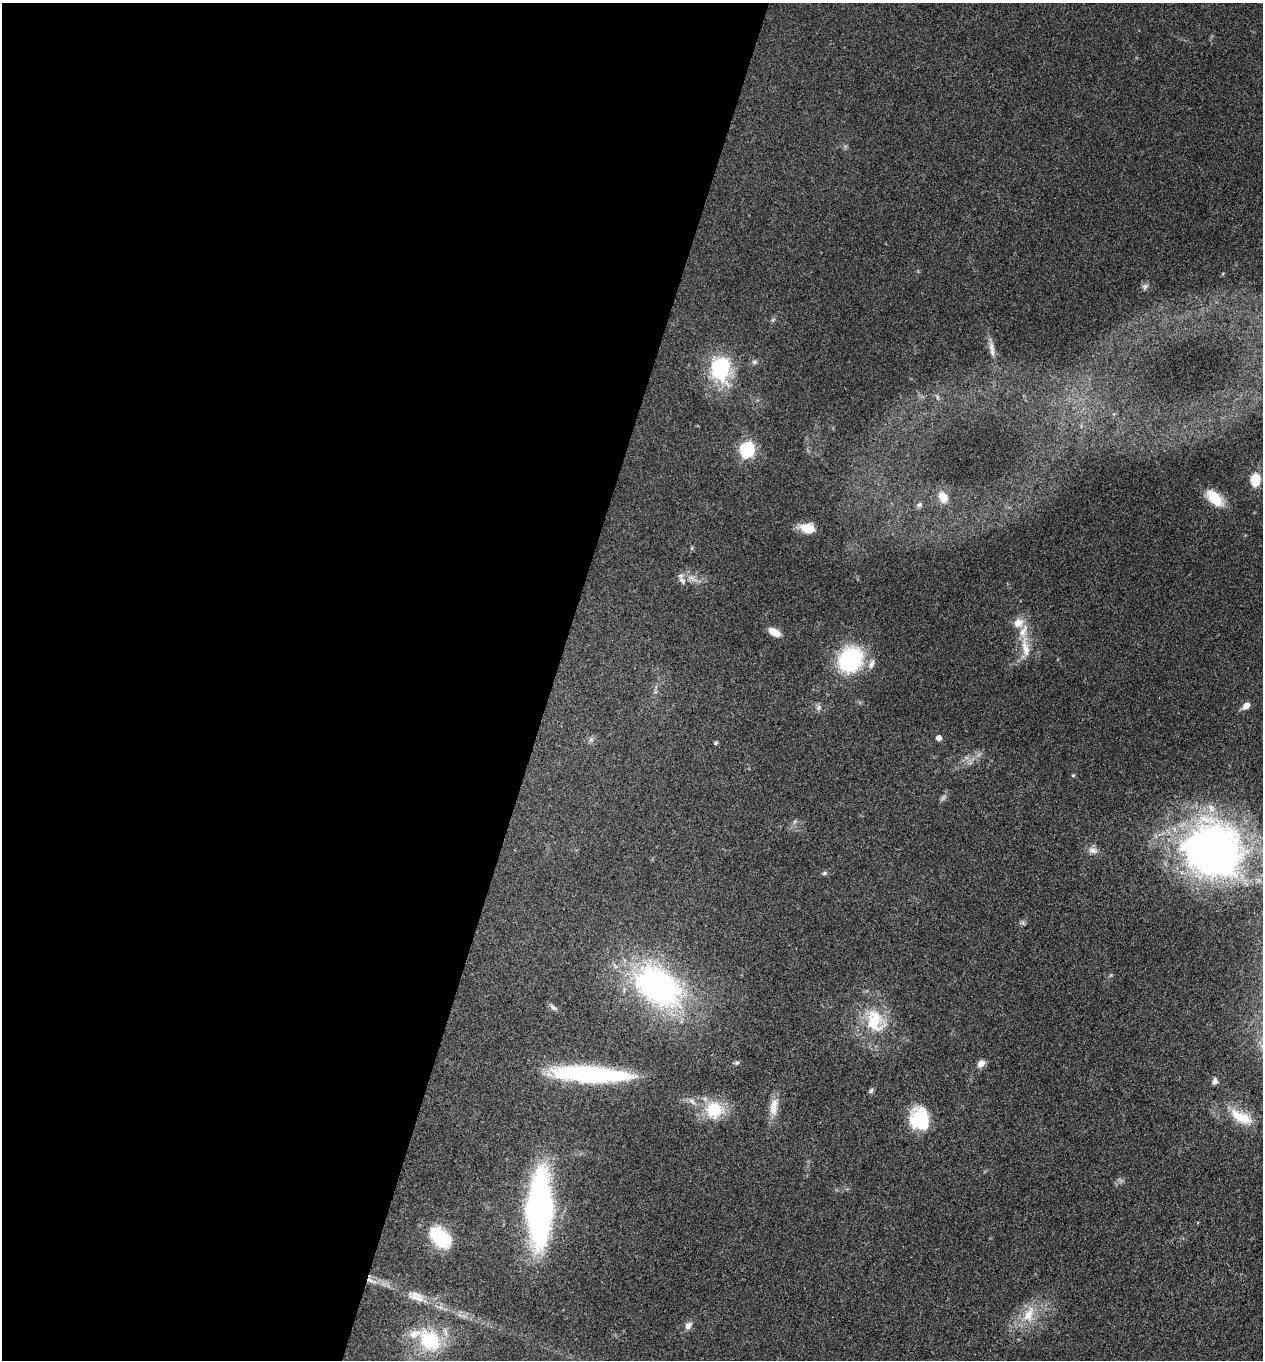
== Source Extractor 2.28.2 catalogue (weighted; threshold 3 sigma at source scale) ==
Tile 5 of 4 x 4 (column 1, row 2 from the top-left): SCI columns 264-1524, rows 2716-4073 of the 5442 x 5431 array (HDU 1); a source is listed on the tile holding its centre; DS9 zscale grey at full resolution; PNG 1265 x 1362 px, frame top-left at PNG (2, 3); no overlay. Shown black and unused: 44% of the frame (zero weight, under 3 of 4 exposures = <1% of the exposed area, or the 3 px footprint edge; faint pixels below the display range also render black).
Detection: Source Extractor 2.28.2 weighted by HDU 2 'WHT'; one run over the whole footprint, this tile lists its part. Background 0.0948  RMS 0.0059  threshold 0.0267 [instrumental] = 3 sigma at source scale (4.5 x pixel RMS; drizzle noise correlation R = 1.50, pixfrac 1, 0.05/0.05 arcsec/px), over >= 5 px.
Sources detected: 51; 1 too faint to see at this stretch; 1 inside a brighter object's white glare — not listed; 5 inside a brighter listed object's ellipse — not listed separately; the other 44 listed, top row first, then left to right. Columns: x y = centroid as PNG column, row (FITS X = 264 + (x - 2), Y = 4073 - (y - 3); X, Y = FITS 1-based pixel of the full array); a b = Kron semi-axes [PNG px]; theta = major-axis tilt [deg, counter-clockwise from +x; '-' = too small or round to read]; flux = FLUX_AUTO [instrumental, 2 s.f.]
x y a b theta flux
1145 287 7 6 - 1.4
992 352 23 6 -77 4.7
755 362 7 5 0 1.3
719 370 34 21 -74 37
937 397 7 4 -72 1
747 450 7 6 - 120
1255 480 11 9 84 14
943 497 14 11 -61 6.5
1214 498 21 12 -47 15
919 505 8 6 47 1.5
807 528 16 10 -13 10
692 548 6 4 71 0.71
692 578 10 6 -6 3
682 581 12 7 -45 2.5
774 632 14 7 -29 6.2
1025 648 28 9 -77 8.7
850 659 26 22 53 55
1246 706 8 6 41 4.1
818 707 9 6 56 1.7
939 738 4 4 - 3.9
716 743 5 4 - 0.77
1073 775 4 4 - 0.75
1093 850 13 8 -23 3.4
1213 851 57 52 -23 300
824 873 7 5 21 1
657 987 55 35 -36 160
553 1007 11 5 -37 1.9
875 1021 34 24 -73 28
737 1063 7 5 21 1.1
981 1064 9 7 35 3.6
590 1074 79 15 -4 79
1215 1082 8 6 67 2.4
871 1091 7 5 56 1.3
774 1107 25 10 84 7.8
714 1110 25 23 -14 21
1241 1117 34 14 -28 17
919 1119 24 19 -81 28
539 1210 46 16 88 280
440 1237 22 14 -44 35
370 1280 10 5 -21 2.7
416 1297 24 11 -22 8.2
1029 1314 25 12 66 13
688 1326 11 7 49 2.8
430 1340 31 25 -42 34
Overlapping masked pixels (flux is a lower limit): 1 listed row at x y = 370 1280